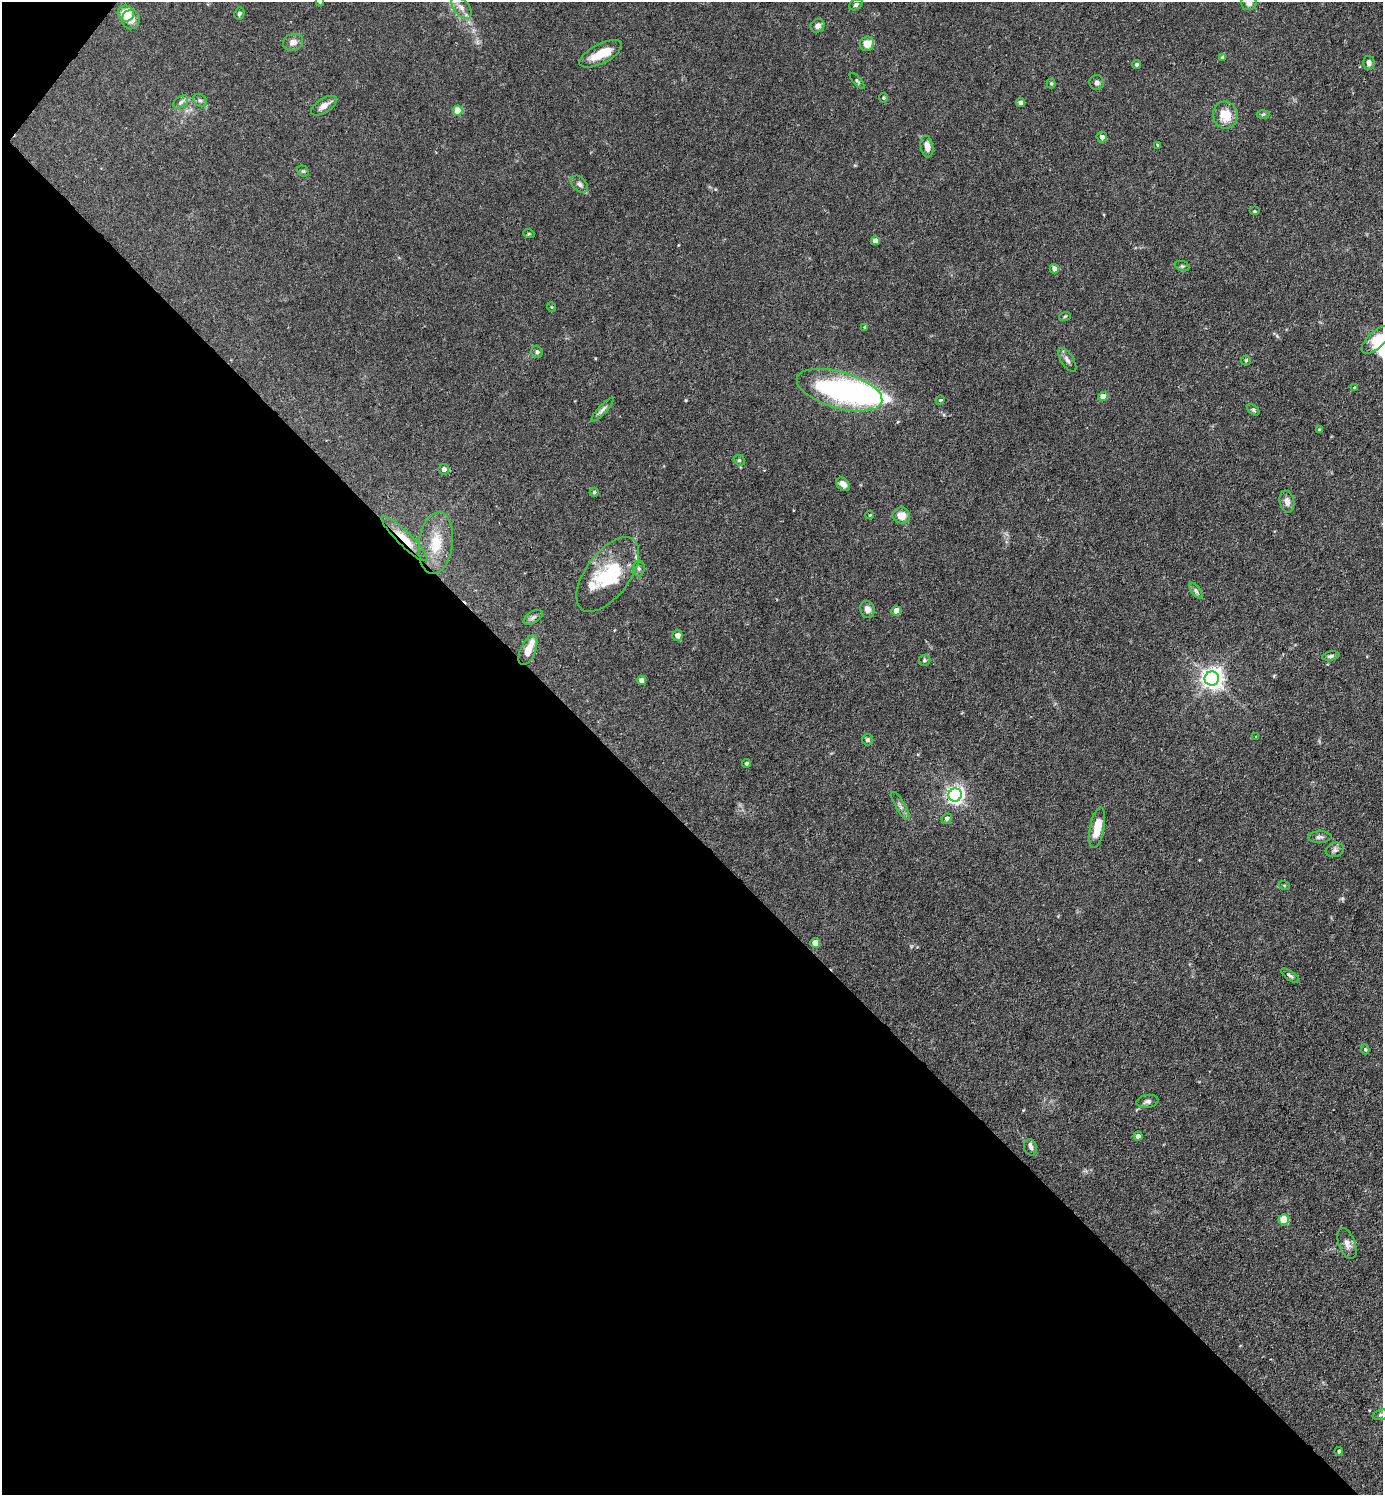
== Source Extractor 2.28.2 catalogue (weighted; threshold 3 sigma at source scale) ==
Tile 9 of 4 x 4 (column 1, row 3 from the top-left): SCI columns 298-1678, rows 1494-2986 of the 5974 x 5972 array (HDU 1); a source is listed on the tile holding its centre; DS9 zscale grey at full resolution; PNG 1385 x 1497 px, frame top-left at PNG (2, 2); each listed source drawn as its Kron ellipse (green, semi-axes under 4 px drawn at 4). Shown black and unused: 45% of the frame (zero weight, under 3 of 4 exposures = <1% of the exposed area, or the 3 px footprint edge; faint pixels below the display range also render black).
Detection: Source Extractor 2.28.2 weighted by HDU 2 'WHT'; one run over the whole footprint, this tile lists its part. Background 0.0754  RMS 0.0039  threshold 0.0176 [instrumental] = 3 sigma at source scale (4.5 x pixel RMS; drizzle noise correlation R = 1.50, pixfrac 1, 0.05/0.05 arcsec/px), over >= 5 px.
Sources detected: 99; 2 inside a brighter object's white glare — neither listed nor drawn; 7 inside a brighter listed object's ellipse — not listed separately; the other 90 listed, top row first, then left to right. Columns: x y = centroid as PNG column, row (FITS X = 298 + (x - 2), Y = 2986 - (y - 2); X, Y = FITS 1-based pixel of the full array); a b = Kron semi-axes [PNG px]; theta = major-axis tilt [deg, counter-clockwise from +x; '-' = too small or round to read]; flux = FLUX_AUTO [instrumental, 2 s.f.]
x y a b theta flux
320 2 5 4 - 0.42
1249 3 8 7 - 1.9
856 5 7 5 32 0.89
461 8 13 7 -51 2.4
126 13 8 8 - 11
239 13 6 5 - 0.75
131 20 9 9 - 2.7
818 26 7 6 - 1.6
293 42 10 8 17 2.2
867 44 7 7 - 4.5
601 54 23 9 27 7.5
1223 57 4 4 - 0.97
1369 63 7 5 88 1.4
1136 64 4 4 - 0.7
857 81 10 4 -48 0.64
1097 82 7 7 - 1.1
1051 84 5 4 - 0.53
883 98 5 5 - 0.57
200 100 7 5 -38 0.94
181 102 8 5 37 1
1020 102 4 4 - 1.9
324 106 14 7 32 2.8
457 110 5 5 - 8.6
1263 114 6 4 3 0.56
1225 115 14 12 -81 7.3
1102 137 5 5 - 1.6
1157 145 3 3 - 0.39
927 147 11 6 -81 3
303 171 6 5 - 0.5
579 184 10 6 -45 1.3
1254 211 5 4 - 0.47
529 234 6 3 -18 0.39
875 241 4 4 - 3.4
1182 266 7 5 -23 0.61
1054 269 5 4 - 2.4
551 307 5 3 - 0.31
1065 316 6 3 19 0.49
864 327 4 3 - 0.35
1376 340 18 8 42 5.7
537 352 6 5 - 0.83
1067 360 13 6 -57 1.5
1246 360 5 5 - 0.52
1354 388 4 3 - 0.77
839 390 44 18 -16 63
1103 396 4 4 - 4.2
940 400 5 4 - 0.5
603 409 16 4 47 1.4
1253 410 7 4 -37 0.57
1319 430 3 3 - 0.58
739 460 6 4 -43 0.53
444 469 5 5 - 1.5
843 484 8 5 -42 2
594 492 4 4 - 0.65
1287 502 11 7 -79 2.3
870 515 4 3 - 0.48
901 516 9 8 - 4.3
405 539 31 7 -44 6.8
436 543 31 17 83 11
639 569 8 6 -89 0.96
608 574 43 22 53 20
1196 591 9 4 -54 0.95
867 609 8 7 - 2.2
896 611 5 4 - 4.9
533 617 11 5 32 1.1
677 635 5 5 - 2.2
528 650 16 7 67 4.4
1331 656 9 4 10 0.85
924 660 6 5 - 0.64
1212 678 7 7 - 260
641 680 4 4 - 2.4
1256 737 4 3 - 0.31
867 740 5 5 - 0.75
746 763 4 4 - 0.77
955 795 7 6 - 150
900 806 16 4 -60 1.4
947 819 5 5 - 1.2
1097 828 21 7 79 7.6
1320 837 11 6 2 1.2
1335 850 9 7 16 1.2
1284 885 6 3 -19 0.37
815 943 5 5 - 5
1290 976 11 4 -35 0.91
1365 1049 5 4 - 0.6
1147 1101 11 6 9 1.2
1138 1136 4 4 - 1.6
1030 1147 8 6 -75 1.2
1284 1219 5 5 - 15
1347 1244 16 8 -69 2.4
1381 1415 8 5 18 0.92
1339 1451 4 4 - 0.78
Overlapping masked pixels (flux is a lower limit): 1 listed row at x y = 405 539
Isophote crosses this tile's border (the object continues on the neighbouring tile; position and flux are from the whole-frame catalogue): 3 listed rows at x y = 320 2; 1249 3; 1376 340